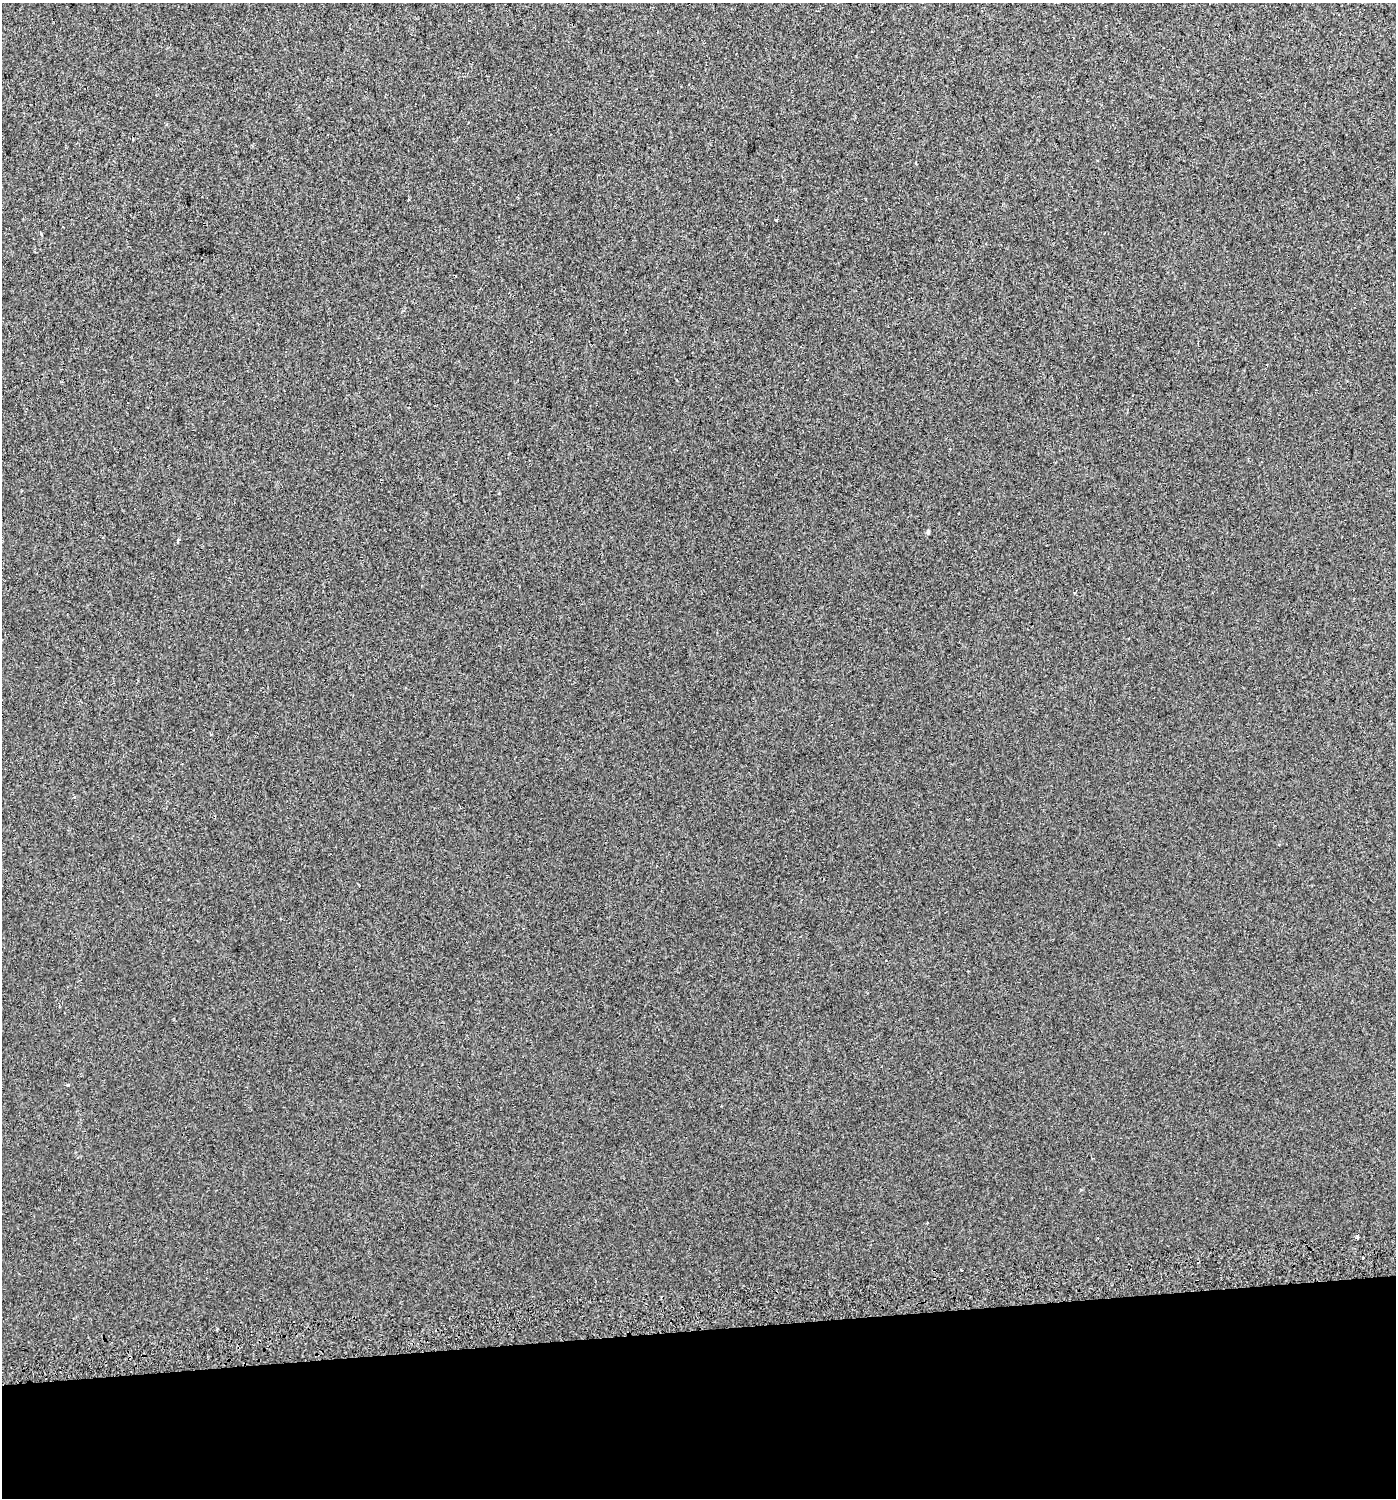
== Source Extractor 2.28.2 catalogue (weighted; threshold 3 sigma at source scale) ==
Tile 8 of 3 x 3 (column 2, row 3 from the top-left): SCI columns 1440-2833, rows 41-1536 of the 4231 x 4570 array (HDU 1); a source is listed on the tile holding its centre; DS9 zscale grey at full resolution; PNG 1398 x 1500 px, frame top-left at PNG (2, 3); no overlay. Shown black and unused: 11% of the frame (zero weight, under 2 of 3 exposures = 2% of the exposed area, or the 3 px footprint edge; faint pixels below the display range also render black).
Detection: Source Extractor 2.28.2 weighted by HDU 2 'WHT'; one run over the whole footprint, this tile lists its part. Background 0.0025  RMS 0.0072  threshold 0.0325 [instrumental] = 3 sigma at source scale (4.5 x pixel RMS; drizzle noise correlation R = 1.50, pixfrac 1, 0.0396/0.0396 arcsec/px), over >= 5 px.
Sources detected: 8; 1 cosmic-ray / hot-pixel residue — not listed; the other 7 listed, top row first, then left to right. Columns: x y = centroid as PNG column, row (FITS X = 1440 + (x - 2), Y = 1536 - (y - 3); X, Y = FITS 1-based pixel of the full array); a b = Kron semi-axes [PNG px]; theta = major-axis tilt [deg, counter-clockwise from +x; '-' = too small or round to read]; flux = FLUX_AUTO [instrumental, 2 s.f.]
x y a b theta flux
776 220 3 2 - 1
41 233 3 3 - 1
928 532 6 5 - 1
178 540 4 3 - 2.6
67 1085 4 3 - 0.64
1357 1237 4 3 - 8.4
1363 1258 3 3 - 2.4